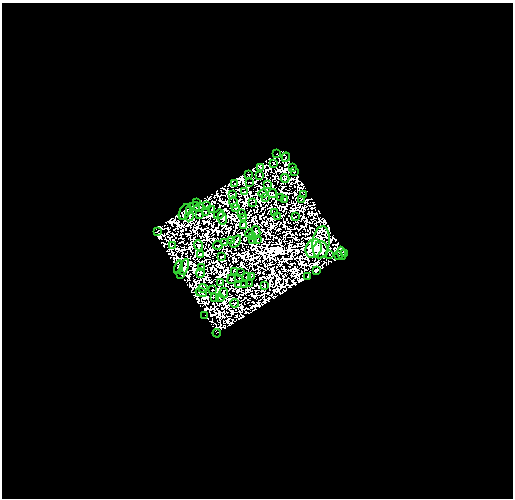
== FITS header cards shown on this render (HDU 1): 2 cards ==
NAXIS1  =                  511
NAXIS2  =                  496

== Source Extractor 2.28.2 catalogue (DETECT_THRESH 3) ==
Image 511 x 496 px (HDU 1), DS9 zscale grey, 1 PNG px = 1 image px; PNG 515 x 500 px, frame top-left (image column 1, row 496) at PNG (2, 3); each listed source drawn as its Kron ellipse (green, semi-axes under 4 px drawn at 4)
Background 0.998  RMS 6.5e-05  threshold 1.96e-04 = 3 sigma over >= 5 px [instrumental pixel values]
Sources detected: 255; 165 with non-positive FLUX_AUTO (blend fragments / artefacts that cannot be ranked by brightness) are neither listed nor drawn; the other 90 listed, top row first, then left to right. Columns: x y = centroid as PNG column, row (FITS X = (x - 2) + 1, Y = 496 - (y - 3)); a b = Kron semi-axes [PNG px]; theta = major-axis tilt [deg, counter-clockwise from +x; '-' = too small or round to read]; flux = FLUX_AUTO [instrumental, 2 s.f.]
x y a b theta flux
276 153 2 2 - 11
286 157 4 3 - 22
273 163 3 2 - 1.7
260 167 3 2 - 6.4
292 167 3 2 - 12
294 171 4 3 - 45
248 175 2 2 - 16
260 175 4 2 - 12
285 178 4 4 - 8.9
250 182 2 2 - 20
235 184 3 2 - 13
268 185 4 3 - 12
244 192 3 2 - 5.2
272 193 5 2 - 11
233 194 3 2 - 6
263 194 4 2 - 24
303 194 3 2 - 17
265 197 4 2 - 2.5
281 197 2 2 - 14
285 199 3 2 - 6.8
301 199 3 2 - 16
234 202 6 2 -77 10
252 202 3 2 - 20
196 203 3 2 - 4.3
206 205 2 2 - 18
195 206 5 2 - 23
199 207 5 2 - 17
235 208 3 2 - 19
212 209 4 2 - 20
190 211 4 3 - 8.9
205 211 3 2 - 18
185 212 8 5 64 73
242 213 3 2 - 3.3
275 213 3 2 - 31
200 214 2 2 - 3.2
219 214 5 3 - 9.1
189 216 5 3 - 4.1
295 216 3 2 - 1.2
277 217 3 2 - 19
222 218 6 4 -79 38
243 218 2 2 - 7.7
243 225 3 2 - 31
157 231 3 2 - 31
256 232 6 3 -78 2.5
250 234 4 2 - 9.7
253 236 2 2 - 19
257 239 4 2 - 4.5
232 240 3 2 - 8.1
253 240 2 2 - 12
236 242 7 3 53 11
321 242 16 8 83 490
225 243 2 2 - 19
172 245 3 2 - 39
198 245 5 4 - 9.5
218 245 5 2 - 28
314 248 9 8 - 1200
321 250 8 7 - 1000
342 253 6 3 -77 14
200 254 4 2 - 2.1
345 254 3 3 - 33
329 255 2 2 - 17
338 255 2 2 - 15
221 257 4 2 - 6.3
178 267 7 3 77 21
184 267 8 3 71 6.6
202 267 3 2 - 20
234 271 3 3 - 2.8
316 271 4 3 - 35
240 272 3 2 - 10
200 273 5 2 - 41
181 274 4 3 - 47
251 276 4 2 - 1.5
247 277 2 2 - 21
308 277 3 2 - 23
238 278 3 2 - 12
232 279 5 3 - 16
220 283 3 2 - 15
250 283 2 2 - 14
239 285 3 2 - 42
245 285 2 2 - 0.28
264 286 3 2 - 5.4
203 288 4 2 - 53
213 290 3 2 - 2.8
201 292 6 2 -24 21
224 293 5 3 - 28
214 297 4 2 - 20
220 298 4 2 - 17
235 303 4 2 - 16
205 315 2 2 - 15
217 333 4 2 - 7.7
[165 non-positive-flux detections neither listed nor drawn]